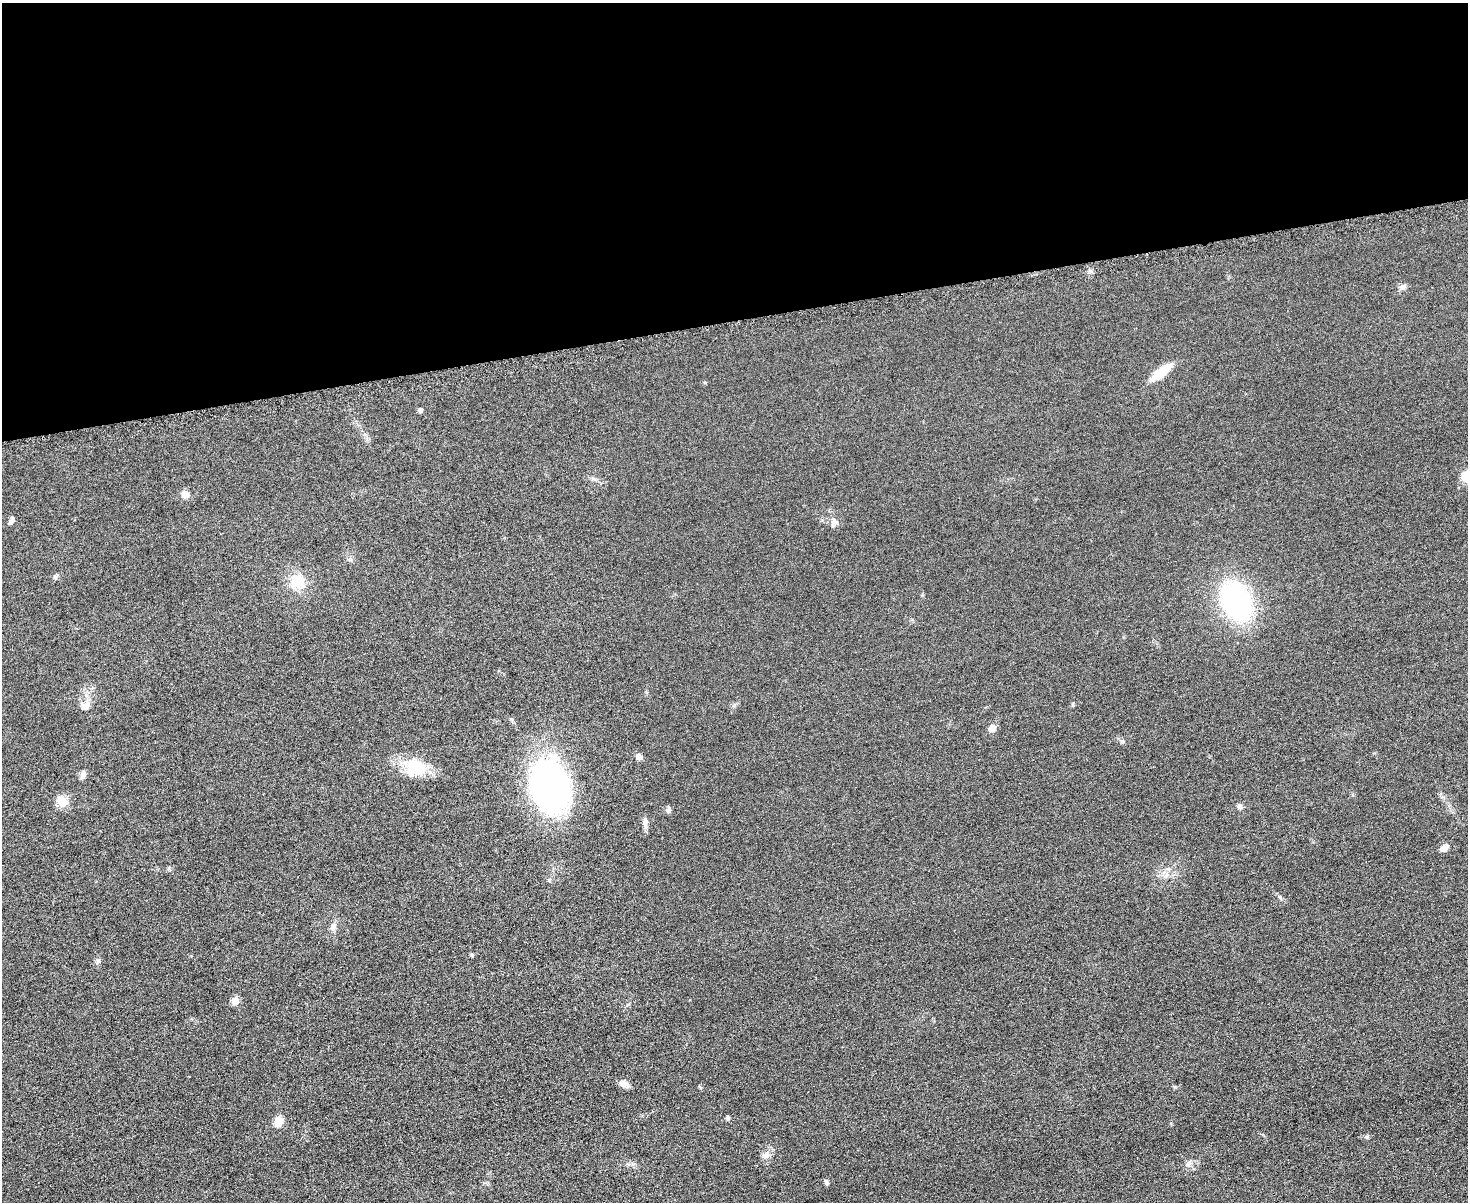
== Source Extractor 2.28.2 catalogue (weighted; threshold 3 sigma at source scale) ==
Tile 2 of 3 x 4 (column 2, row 1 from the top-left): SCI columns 1612-3077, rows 3617-4816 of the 4798 x 4820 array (HDU 1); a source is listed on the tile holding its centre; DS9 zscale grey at full resolution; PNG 1470 x 1204 px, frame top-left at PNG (2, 3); no overlay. Shown black and unused: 26% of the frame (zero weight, under 3 of 6 exposures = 2% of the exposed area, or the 3 px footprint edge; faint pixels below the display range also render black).
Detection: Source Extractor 2.28.2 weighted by HDU 2 'WHT'; one run over the whole footprint, this tile lists its part. Background 0.0583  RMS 0.0089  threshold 0.0364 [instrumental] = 3 sigma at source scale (4.09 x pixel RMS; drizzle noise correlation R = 1.36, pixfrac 0.8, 0.05/0.05 arcsec/px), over >= 5 px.
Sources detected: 32; all 32 listed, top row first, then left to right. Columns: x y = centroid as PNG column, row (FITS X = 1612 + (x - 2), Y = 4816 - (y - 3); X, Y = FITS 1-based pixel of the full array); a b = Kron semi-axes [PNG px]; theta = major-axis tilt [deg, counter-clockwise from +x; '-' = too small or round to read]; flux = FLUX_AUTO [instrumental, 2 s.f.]
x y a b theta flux
1402 287 8 7 - 2.5
1161 372 26 9 39 20
420 410 5 4 - 2
185 494 8 7 - 5.6
11 521 10 5 60 2.5
834 521 10 9 - 3.7
55 577 6 6 - 1.6
298 581 18 18 - 18
1236 601 29 19 -64 180
85 706 14 10 40 5.9
992 728 8 7 - 5.4
1122 741 7 6 - 1.8
639 757 9 7 -58 3.1
416 768 27 22 -15 27
83 774 10 6 72 3.4
550 786 39 26 -79 390
62 801 14 11 -43 10
1240 807 7 6 - 2.5
668 810 6 6 - 2.5
645 823 16 6 -90 3.6
1444 847 9 5 36 6.7
1168 869 6 4 -18 1.4
333 926 12 6 89 3.5
472 955 5 4 - 1.1
98 961 6 5 - 1.5
235 1000 5 5 - 14
624 1084 12 8 -21 4.7
727 1117 5 5 - 1.5
279 1121 5 5 - 31
766 1155 9 5 44 3
1189 1164 13 6 67 3.1
826 1182 7 5 -73 1.8
Unlisted compact peaks at least as high as the median listed source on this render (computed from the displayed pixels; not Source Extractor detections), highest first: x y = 1367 1137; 1280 897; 511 719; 1073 704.